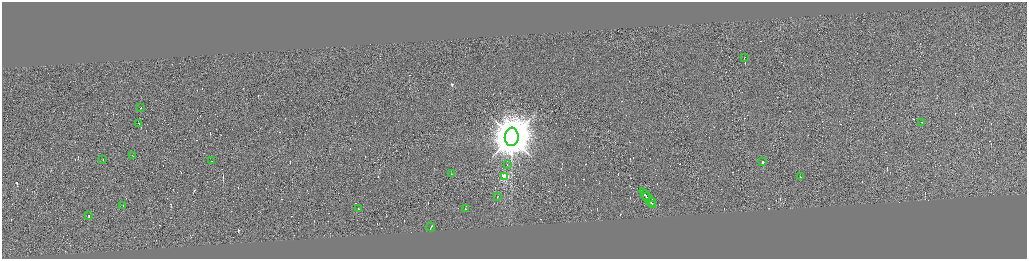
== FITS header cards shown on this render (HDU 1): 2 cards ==
NAXIS1  =                 4100
NAXIS2  =                 1026

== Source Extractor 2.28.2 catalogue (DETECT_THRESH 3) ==
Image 4100 x 1026 px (HDU 1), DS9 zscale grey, zoomed out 1/4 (1 PNG px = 4 x 4 image px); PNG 1029 x 261 px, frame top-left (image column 3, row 1026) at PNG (2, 2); each listed source drawn as its Kron ellipse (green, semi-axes under 4 px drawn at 4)
Background -0.0521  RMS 4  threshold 12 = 3 sigma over >= 5 px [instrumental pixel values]
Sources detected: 385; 361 cannot appear on this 1/4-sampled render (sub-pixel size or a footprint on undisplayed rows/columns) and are neither listed nor drawn; the other 24 listed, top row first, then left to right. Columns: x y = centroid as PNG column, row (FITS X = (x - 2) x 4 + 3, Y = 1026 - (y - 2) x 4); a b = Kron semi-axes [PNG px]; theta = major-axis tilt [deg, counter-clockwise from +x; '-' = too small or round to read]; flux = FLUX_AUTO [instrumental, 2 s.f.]
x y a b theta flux
744 57 2 1 - 1.8e+04
141 108 2 1 - 3.0e+04
922 122 2 1 - 1.4e+04
139 123 2 1 - 1.3e+04
512 137 9 7 85 1.5e+07
133 156 2 1 - 1.7e+04
103 159 2 1 - 1.3e+04
211 161 2 1 - 1.5e+04
763 162 2 1 - 3.2e+04
507 165 2 1 - 2.5e+04
451 174 2 1 - 4.5e+04
504 177 2 2 - 1.5e+05
800 177 2 1 - 1.7e+04
646 195 5 1 - 5.2e+04
646 196 2 1 - 2.0e+04
497 197 2 1 - 1.1e+04
648 198 12 1 -51 6.3e+04
651 202 4 1 - 4.4e+04
653 204 2 1 - 1.5e+04
123 205 2 1 - 7.3e+03
358 209 2 1 - 1.9e+04
465 209 2 1 - 8.4e+03
89 215 2 1 - 9.1e+03
431 227 4 1 - 1.4e+05
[361 sub-pixel or undisplayed-footprint detections neither listed nor drawn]